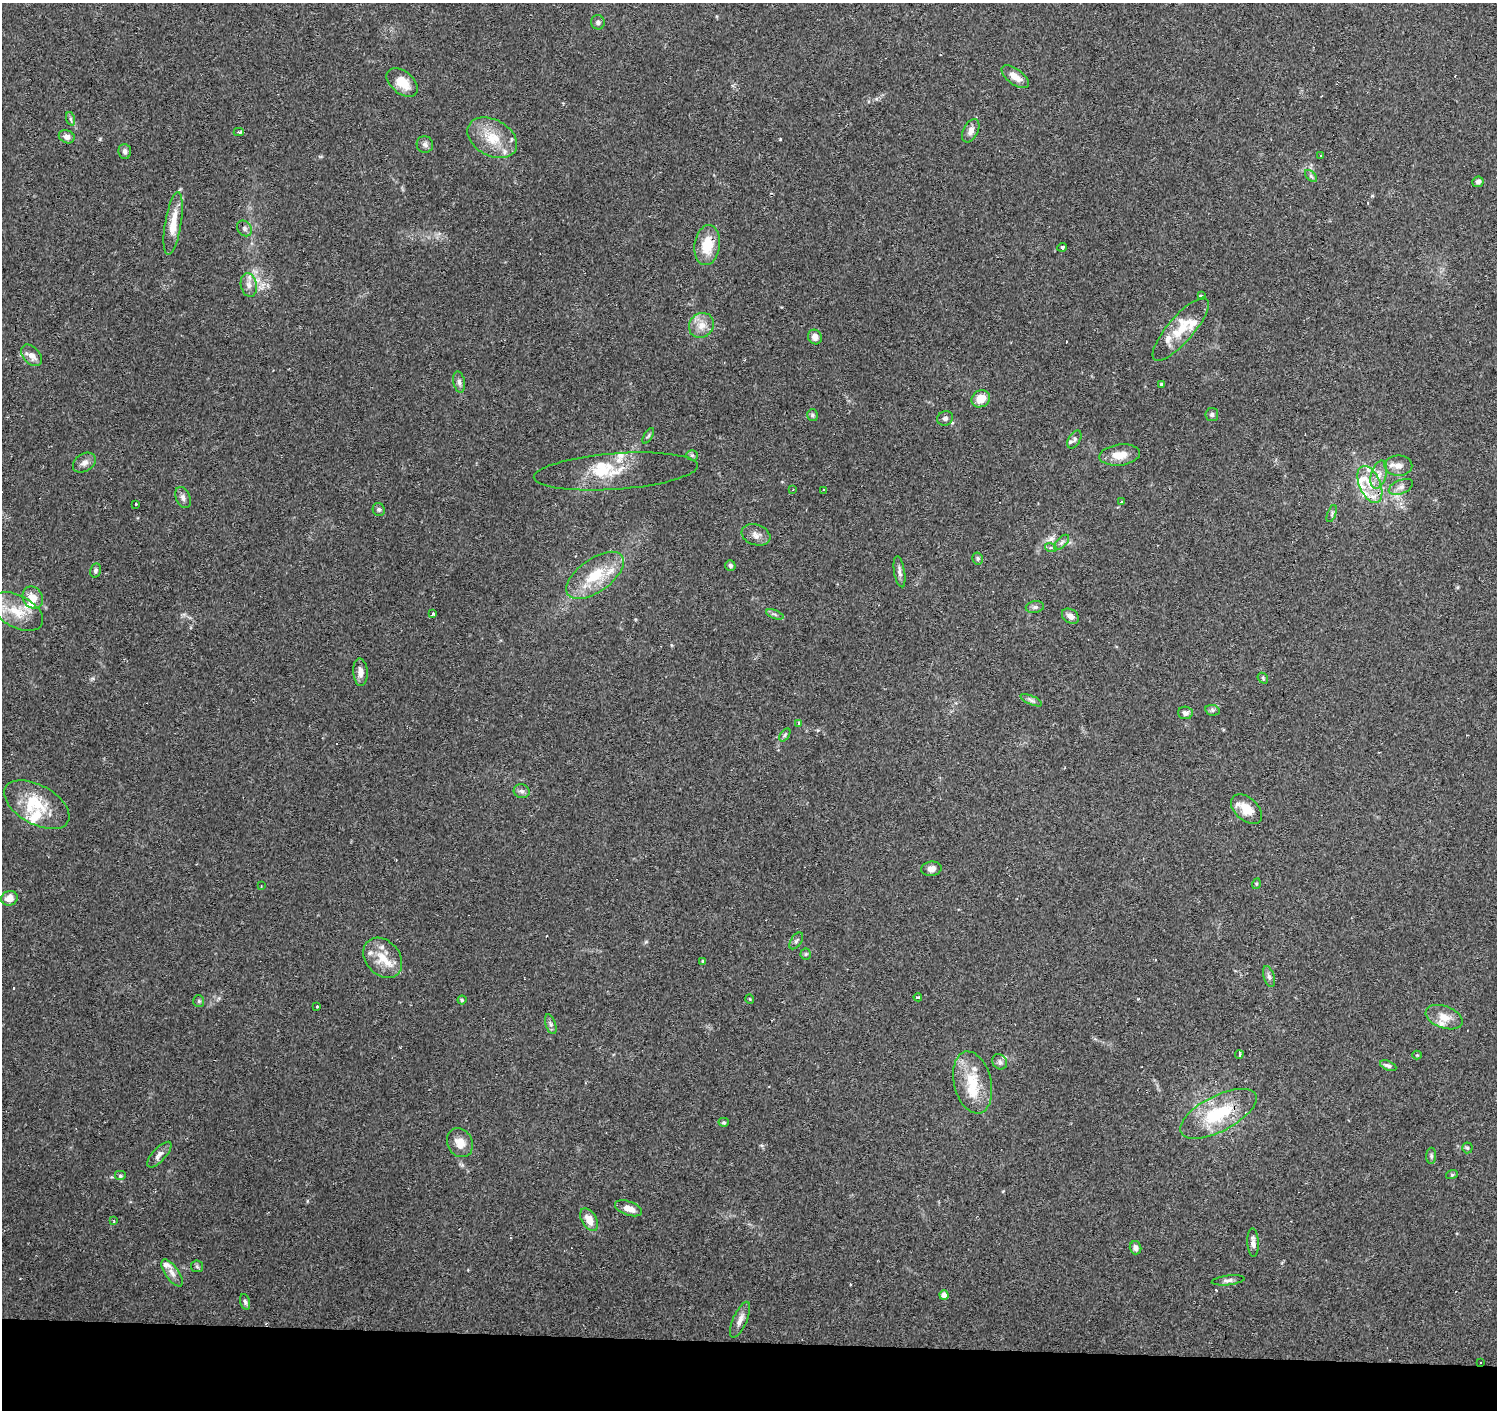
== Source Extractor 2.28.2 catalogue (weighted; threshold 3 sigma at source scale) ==
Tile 8 of 3 x 3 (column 2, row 3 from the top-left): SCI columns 1497-2991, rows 226-1633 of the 4493 x 4730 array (HDU 1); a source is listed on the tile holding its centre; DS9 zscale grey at full resolution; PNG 1499 x 1412 px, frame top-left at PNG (2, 3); each listed source drawn as its Kron ellipse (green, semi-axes under 4 px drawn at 4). Shown black and unused: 5% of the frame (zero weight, under 2 of 3 exposures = <1% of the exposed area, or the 3 px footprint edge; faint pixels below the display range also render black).
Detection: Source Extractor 2.28.2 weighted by HDU 2 'WHT'; one run over the whole footprint, this tile lists its part. Background 0.0983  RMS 0.0063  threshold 0.0282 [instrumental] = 3 sigma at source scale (4.5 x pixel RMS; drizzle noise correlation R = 1.50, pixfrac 1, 0.0396/0.0396 arcsec/px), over >= 5 px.
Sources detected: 150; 15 cosmic-ray / hot-pixel residue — neither listed nor drawn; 24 inside a brighter listed object's ellipse — not listed separately; the other 111 listed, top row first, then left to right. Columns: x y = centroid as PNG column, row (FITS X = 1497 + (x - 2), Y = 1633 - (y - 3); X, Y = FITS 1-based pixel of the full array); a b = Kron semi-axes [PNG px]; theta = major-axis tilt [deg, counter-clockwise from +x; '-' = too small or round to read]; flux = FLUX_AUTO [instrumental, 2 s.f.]
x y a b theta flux
598 22 7 7 - 1.7
1015 77 16 7 -37 6.6
402 83 18 11 -39 11
71 119 7 4 -71 1.1
971 131 12 7 63 3.8
239 132 5 3 - 1.2
67 137 8 6 -24 3.3
492 138 26 18 -29 17
425 144 8 8 - 2.1
125 151 7 6 - 2.2
1320 156 2 2 - 0.61
1311 176 7 4 -45 1.2
1478 182 5 5 - 2.4
173 223 32 8 81 13
244 228 8 7 - 2.1
707 245 20 12 82 16
1062 247 4 3 - 3.8
249 285 12 8 -80 3.9
1201 296 3 3 - 1.9
701 325 13 12 - 6.8
1181 329 40 13 49 16
815 337 7 6 - 4
32 355 12 8 -48 4.7
459 382 11 5 -79 2.2
1161 384 4 4 - 0.93
981 399 9 8 - 8.4
812 415 6 5 - 1.3
1212 415 6 6 - 1.5
945 418 8 7 - 2.1
648 436 9 3 59 0.92
1074 439 10 5 60 2
692 455 5 5 - 0.96
1120 455 20 10 7 9
84 463 12 8 32 3.5
1398 466 14 10 -1 5
616 471 82 18 4 23
1379 475 14 7 73 5.1
1370 484 19 10 -66 11
1401 487 13 7 22 3.2
793 490 3 3 - 0.54
824 490 4 3 - 1.2
183 498 11 7 -66 2.5
1121 502 3 3 - 0.82
136 504 3 2 - 0.57
379 509 6 6 - 1.1
1332 514 9 3 69 0.94
756 535 14 10 -19 4.1
1062 542 9 5 46 1.8
1051 548 6 4 -18 0.83
978 558 6 5 - 1.2
730 566 5 5 - 1.5
95 570 7 5 75 1.6
899 572 16 5 -80 2.5
595 575 33 16 35 22
33 598 11 9 -59 7.1
1035 607 9 6 9 1.8
17 612 28 16 -28 17
433 614 3 3 - 7
775 614 9 3 -21 1.2
1070 616 9 6 -36 3.7
360 672 14 7 -86 4.5
1263 678 6 4 -49 0.92
1031 700 12 4 -24 1.9
1212 710 7 5 -12 1.5
1185 713 7 6 - 2.4
799 723 4 2 - 0.73
785 735 7 4 53 1.1
522 791 8 7 - 2
37 805 36 19 -29 23
1246 809 18 11 -42 10
931 869 10 7 8 3.3
1256 884 5 3 - 0.67
261 886 3 2 - 0.97
10 898 8 7 - 5.6
796 941 9 5 55 1.6
806 954 5 5 - 0.86
383 958 22 17 -49 13
703 961 4 4 - 1
1269 977 11 5 -72 1.8
918 997 4 3 - 1.8
750 999 5 3 - 0.46
462 1000 4 4 - 0.95
199 1001 6 5 - 0.94
317 1007 3 3 - 1.5
1444 1017 19 11 -20 7.4
551 1024 10 5 -72 1.8
1239 1054 4 3 - 3
1417 1055 4 4 - 0.58
1000 1062 8 7 - 2
1388 1066 9 4 -24 1.7
973 1082 32 18 -76 21
1218 1114 42 17 27 37
724 1122 5 4 - 0.92
460 1143 15 12 -62 7.5
1467 1148 5 5 - 0.86
159 1155 16 6 47 3.7
1431 1156 8 5 89 1.3
1452 1174 6 4 20 0.79
120 1176 6 5 - 1.1
628 1208 14 7 -19 5.6
589 1220 12 7 -59 6.8
114 1221 4 2 - 1.6
1253 1242 14 6 -87 3.2
1135 1248 6 5 - 2.7
197 1266 6 5 - 1.3
172 1273 16 7 -54 4.1
1228 1280 16 5 6 2.4
944 1295 5 4 - 4.5
245 1302 8 4 -74 1.4
740 1320 19 7 66 4.4
1481 1363 3 3 - 3
Overlapping masked pixels (flux is a lower limit): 3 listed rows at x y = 707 245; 1218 1114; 1481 1363
Unlisted compact peaks at least as high as the median listed source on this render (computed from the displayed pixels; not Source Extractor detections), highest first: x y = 780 139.